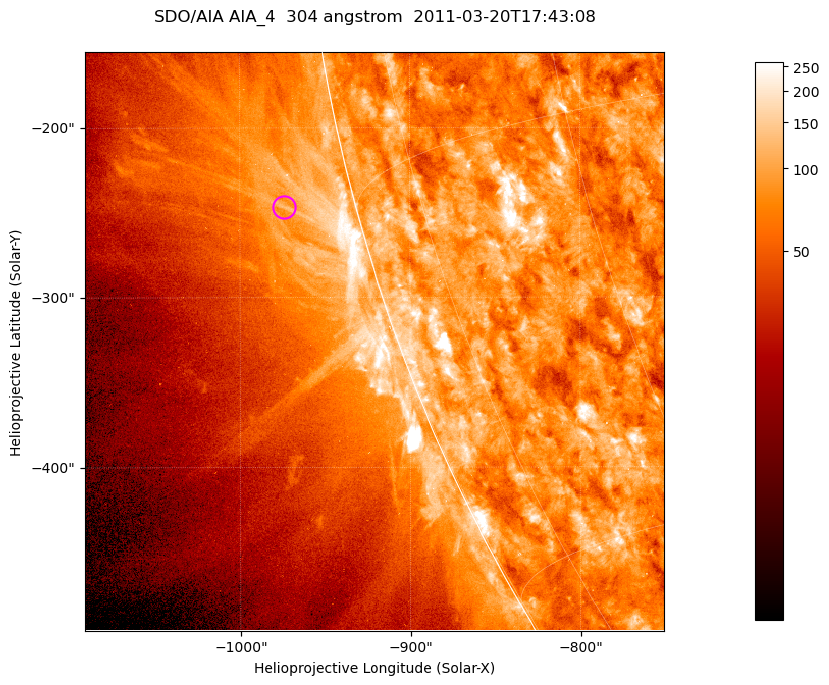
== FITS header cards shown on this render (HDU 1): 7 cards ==
TELESCOP= 'SDO/AIA '           / For AIA: SDO/AIA
INSTRUME= 'AIA_4   '           / For AIA: AIA_ATA1, AIA_ATA2, AIA_ATA3 or AIA_AT
WAVELNTH=                  304 / [angstrom] Wavelength
WAVEUNIT= 'angstrom'           / Wavelength unit: angstrom
DATE-OBS= '2011-03-20T17:43:08.124' / [ISO] Date when observation started; ISO 8
CTYPE1  = 'HPLN-TAN'           / CTYPE1; Typically HPLN
CTYPE2  = 'HPLT-TAN'           / CTYPE2; Typically HPLT

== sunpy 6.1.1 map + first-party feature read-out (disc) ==
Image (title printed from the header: SDO/AIA AIA_4  304 angstrom  2011-03-20T17:43:08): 568 x 568 px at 0.6 arcsec/px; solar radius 964 arcsec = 1606 px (partial field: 1.8% of the solar disc is inside the frame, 44% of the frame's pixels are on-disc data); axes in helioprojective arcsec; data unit not stated in the header (colour bar unlabelled)
Orientation: roll -0.132 deg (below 1 deg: not rotated)
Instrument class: DISC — disc imager (sunpy class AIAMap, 304 A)
Bright regions (active regions / flare kernels): reference = the on-disc median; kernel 5 px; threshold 5 sigma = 140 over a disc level ~79.7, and >= 1.15x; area >= 322 px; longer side >= 7 px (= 4.2 arcsec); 0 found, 0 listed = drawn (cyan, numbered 1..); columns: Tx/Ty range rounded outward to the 2 arcsec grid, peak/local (2 s.f.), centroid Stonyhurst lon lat
Off-limb structures (1.02-1.3 R_sun): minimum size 161 px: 4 found; the strongest spans PA ~100..105 deg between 1.02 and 1.09 R_sun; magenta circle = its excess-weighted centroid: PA ~105 deg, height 1.04 R_sun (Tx ~-974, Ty ~-246 arcsec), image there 1.8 x the reference